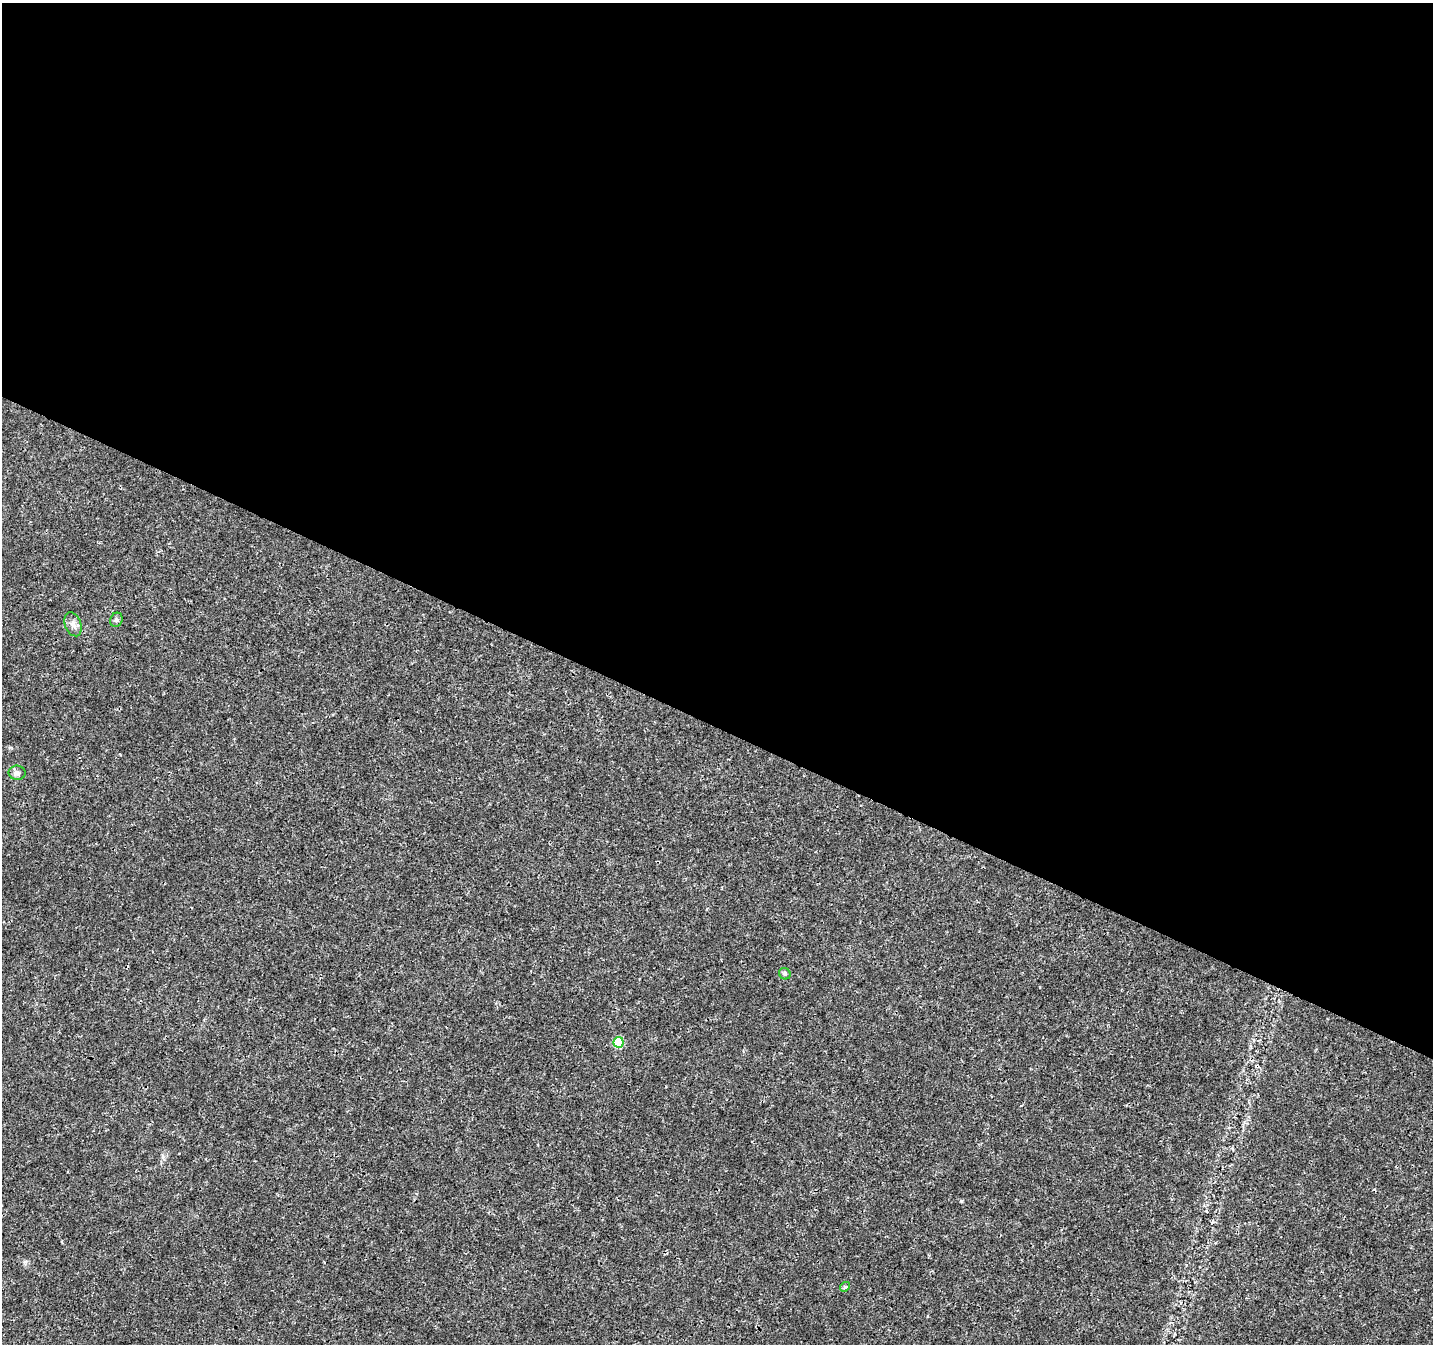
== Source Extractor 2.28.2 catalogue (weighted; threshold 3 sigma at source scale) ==
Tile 3 of 4 x 4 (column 3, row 1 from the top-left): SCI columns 2863-4293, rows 4226-5567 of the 5732 x 5835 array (HDU 1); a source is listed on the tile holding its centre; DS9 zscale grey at full resolution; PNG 1435 x 1346 px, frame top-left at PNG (2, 3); each listed source drawn as its Kron ellipse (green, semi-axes under 4 px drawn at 4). Shown black and unused: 54% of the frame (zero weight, under 3 of 4 exposures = <1% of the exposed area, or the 3 px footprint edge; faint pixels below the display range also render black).
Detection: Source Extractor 2.28.2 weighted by HDU 2 'WHT'; one run over the whole footprint, this tile lists its part. Background 0.001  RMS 9.2e-04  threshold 0.00415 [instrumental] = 3 sigma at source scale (4.5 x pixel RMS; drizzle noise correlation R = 1.50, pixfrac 1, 0.0396/0.0396 arcsec/px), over >= 5 px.
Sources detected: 6; all 6 listed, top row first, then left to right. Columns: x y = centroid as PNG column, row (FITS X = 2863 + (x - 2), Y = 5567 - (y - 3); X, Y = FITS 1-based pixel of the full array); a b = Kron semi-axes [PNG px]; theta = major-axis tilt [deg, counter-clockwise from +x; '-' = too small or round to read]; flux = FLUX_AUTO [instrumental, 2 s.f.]
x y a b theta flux
116 620 7 6 - 0.23
73 624 12 8 -69 0.5
17 773 8 7 - 0.27
785 974 6 5 - 0.17
619 1042 5 5 - 4.5
845 1287 5 4 - 0.14